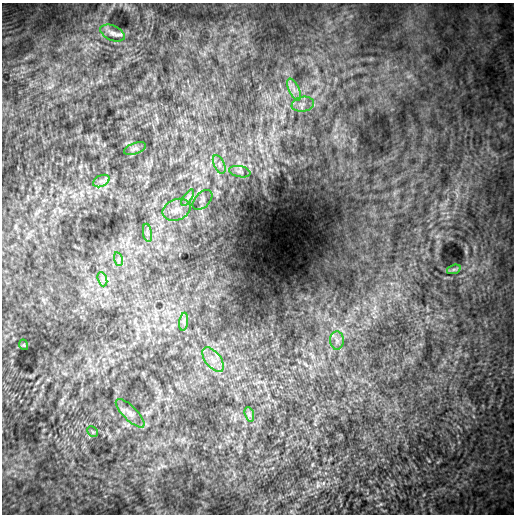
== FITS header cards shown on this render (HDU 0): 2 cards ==
NAXIS1  =                  512 / length of data axis 1
NAXIS2  =                  512 / length of data axis 2

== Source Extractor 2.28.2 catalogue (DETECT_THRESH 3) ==
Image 512 x 512 px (HDU 0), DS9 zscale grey, 1 PNG px = 1 image px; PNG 516 x 516 px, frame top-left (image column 1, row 512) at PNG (2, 3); each listed source drawn as its Kron ellipse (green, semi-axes under 4 px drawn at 4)
Background 1280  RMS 96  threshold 287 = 3 sigma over >= 5 px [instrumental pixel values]
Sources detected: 21; all 21 listed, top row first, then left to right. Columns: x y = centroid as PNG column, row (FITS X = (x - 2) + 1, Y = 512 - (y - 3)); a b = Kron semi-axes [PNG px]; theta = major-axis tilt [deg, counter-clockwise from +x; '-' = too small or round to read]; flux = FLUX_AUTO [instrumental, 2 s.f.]
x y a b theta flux
112 33 13 7 -23 33000
294 89 12 5 -64 35000
303 104 11 7 11 35000
135 149 11 5 19 20000
219 164 10 5 -64 23000
240 172 11 5 -12 23000
101 181 9 5 24 22000
188 198 9 4 55 16000
202 200 12 7 46 24000
177 210 14 10 23 61000
147 233 9 4 -81 18000
118 259 7 4 -73 15000
454 269 7 4 19 13000
102 279 7 4 -71 16000
184 322 9 4 82 17000
337 340 9 7 -88 30000
24 345 5 3 - 5400
213 360 14 7 -51 59000
130 413 19 7 -45 42000
249 414 7 4 -72 16000
93 432 6 4 -45 9500